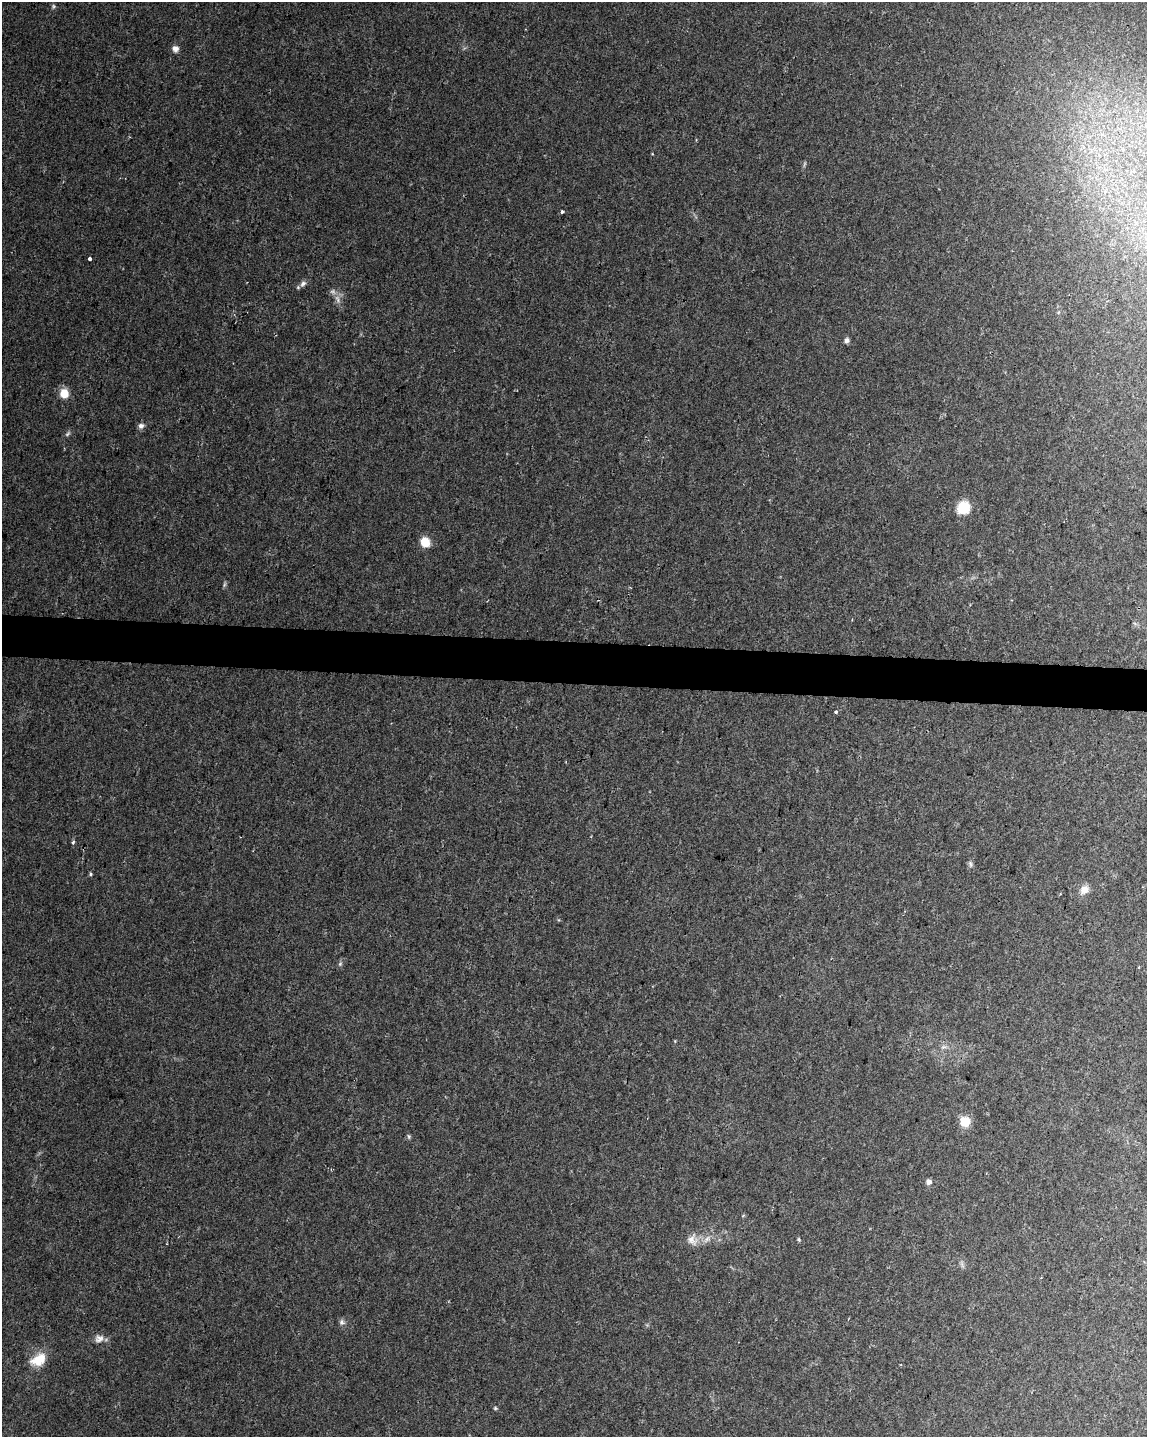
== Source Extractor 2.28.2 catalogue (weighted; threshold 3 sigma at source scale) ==
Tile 6 of 4 x 3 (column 2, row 2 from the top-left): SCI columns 1146-2290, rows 1663-3097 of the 4587 x 4817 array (HDU 1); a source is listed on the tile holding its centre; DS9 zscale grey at full resolution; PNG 1149 x 1439 px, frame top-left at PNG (2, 2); no overlay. Shown black and unused: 3% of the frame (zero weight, under 2 of 3 exposures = <1% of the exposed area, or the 3 px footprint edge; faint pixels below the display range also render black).
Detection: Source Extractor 2.28.2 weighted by HDU 2 'WHT'; one run over the whole footprint, this tile lists its part. Background 0.0309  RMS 0.0044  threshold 0.0199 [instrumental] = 3 sigma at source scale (4.5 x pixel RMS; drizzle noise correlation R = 1.50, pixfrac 1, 0.0396/0.0396 arcsec/px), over >= 5 px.
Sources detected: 30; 3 too faint to see at this stretch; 1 cosmic-ray / hot-pixel residue — not listed; the other 26 listed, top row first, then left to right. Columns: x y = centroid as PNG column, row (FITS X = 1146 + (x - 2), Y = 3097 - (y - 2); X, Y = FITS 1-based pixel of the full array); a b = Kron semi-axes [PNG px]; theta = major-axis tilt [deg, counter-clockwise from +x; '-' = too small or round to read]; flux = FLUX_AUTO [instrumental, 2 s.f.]
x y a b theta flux
175 49 9 8 - 2
562 212 3 3 - 1.5
90 259 3 3 - 3.7
303 284 9 7 32 1.7
337 299 13 6 -63 2.6
847 340 6 6 - 1.5
64 393 8 7 - 7.8
141 426 8 7 - 1.6
963 508 9 9 - 17
425 542 7 7 - 10
225 584 7 4 70 0.7
836 712 3 3 - 1.1
970 864 9 5 -82 1.1
91 874 4 4 - 0.59
1084 890 12 10 38 3.3
340 964 6 4 45 0.74
943 1047 8 5 10 1.2
965 1121 8 8 - 9.2
409 1136 7 3 -71 0.6
929 1182 6 6 - 1.7
799 1239 5 4 - 0.61
692 1240 17 14 -62 4.7
342 1322 8 7 - 1.4
99 1338 13 10 24 2.8
38 1360 21 13 27 9.3
495 1408 5 4 - 0.55